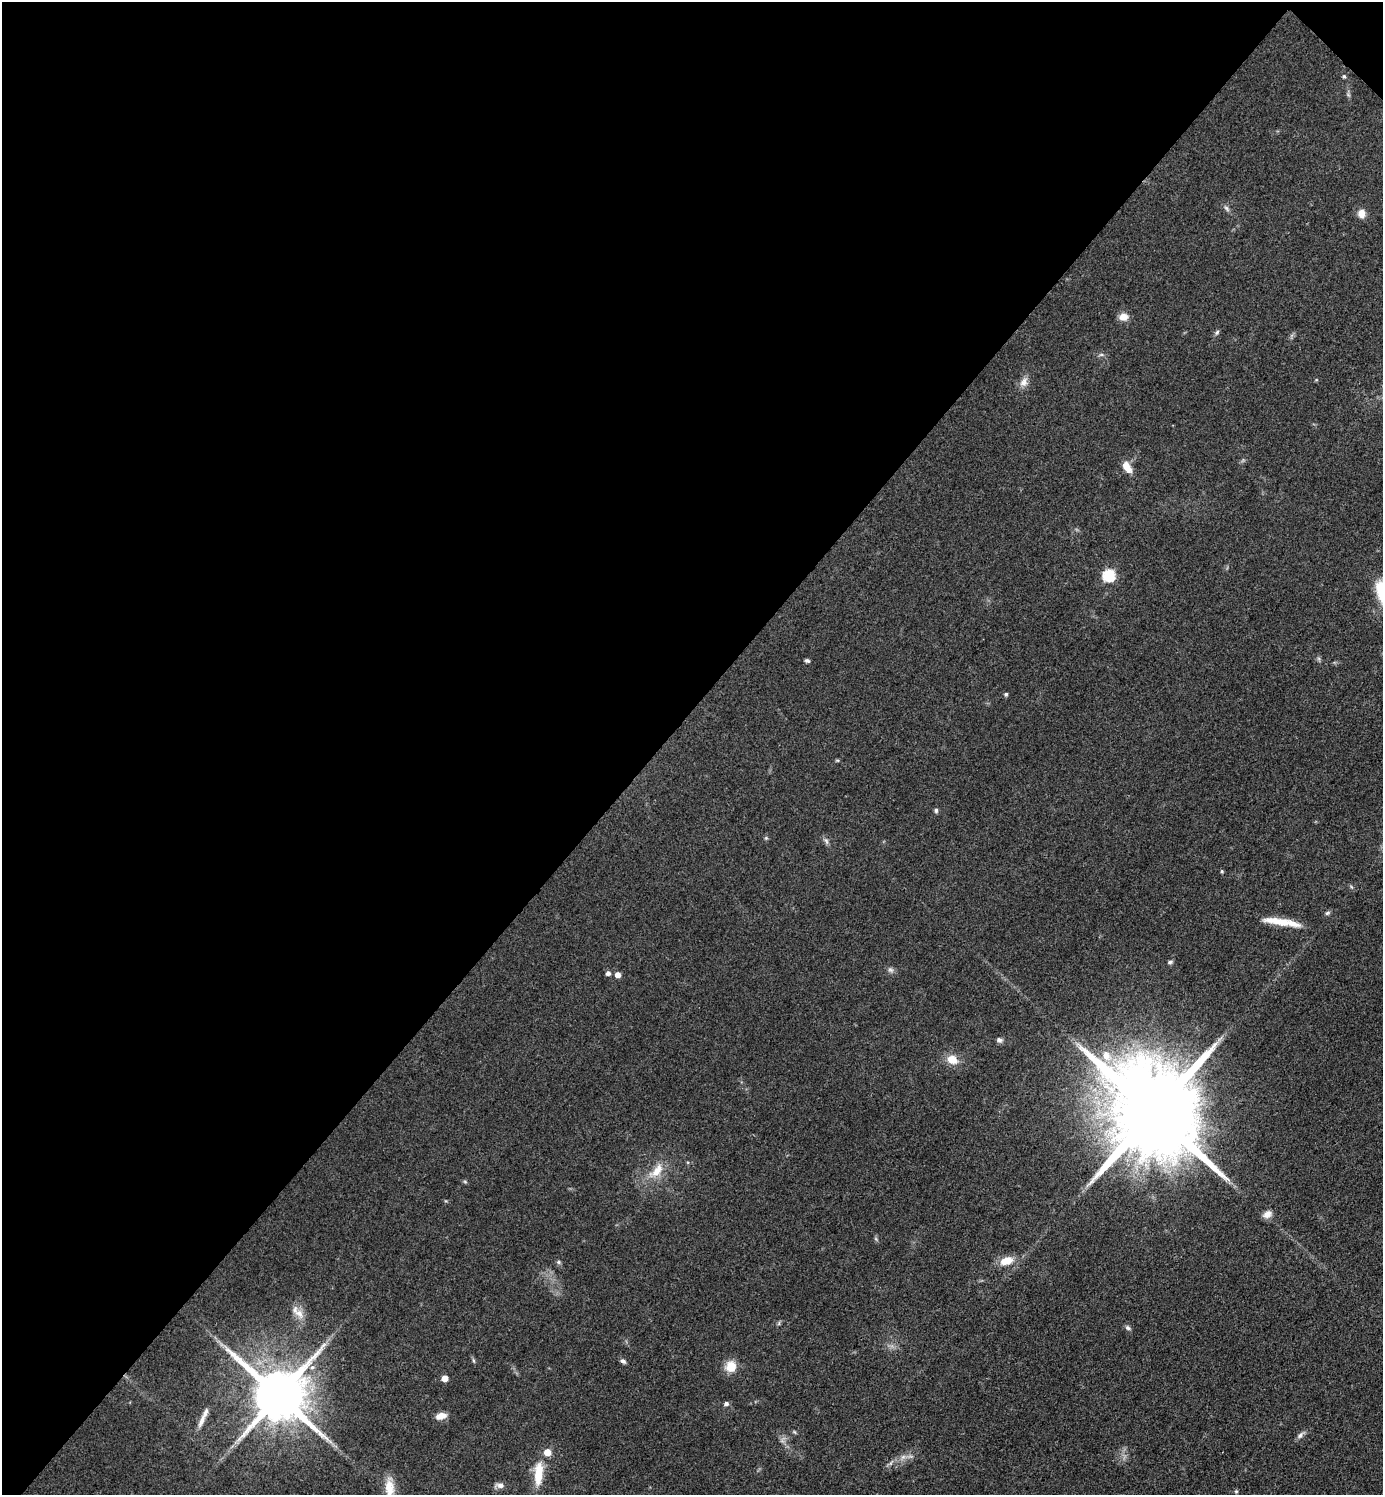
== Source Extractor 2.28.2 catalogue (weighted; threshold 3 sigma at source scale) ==
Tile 2 of 4 x 4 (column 2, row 1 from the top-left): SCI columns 1537-2917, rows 4481-5973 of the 5977 x 5976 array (HDU 1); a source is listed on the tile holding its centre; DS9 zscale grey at full resolution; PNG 1385 x 1497 px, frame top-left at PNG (2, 2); no overlay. Shown black and unused: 48% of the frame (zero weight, under 3 of 4 exposures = <1% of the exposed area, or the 3 px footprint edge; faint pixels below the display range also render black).
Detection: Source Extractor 2.28.2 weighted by HDU 2 'WHT'; one run over the whole footprint, this tile lists its part. Background 0.0526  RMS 0.0049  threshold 0.022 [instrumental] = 3 sigma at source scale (4.5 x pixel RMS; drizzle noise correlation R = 1.50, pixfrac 1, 0.05/0.05 arcsec/px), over >= 5 px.
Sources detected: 58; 1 too faint to see at this stretch — not listed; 2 inside a brighter listed object's ellipse — not listed separately; the other 55 listed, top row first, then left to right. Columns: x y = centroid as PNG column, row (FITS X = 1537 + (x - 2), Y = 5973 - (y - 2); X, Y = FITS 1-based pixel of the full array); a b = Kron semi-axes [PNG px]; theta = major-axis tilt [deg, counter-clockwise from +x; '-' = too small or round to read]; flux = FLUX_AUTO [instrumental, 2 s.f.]
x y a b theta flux
1344 76 5 5 - 0.87
1348 94 6 5 - 0.87
1227 208 10 5 -49 1.4
1361 213 10 9 - 3.9
1123 317 11 8 4 4.4
1217 332 7 5 50 0.99
1101 355 7 4 1 0.93
1316 380 5 3 - 0.47
1024 382 14 10 66 3.7
1127 467 13 8 -60 6.2
1109 575 6 6 - 54
1319 659 7 4 -72 0.84
807 661 5 4 - 1.1
1006 694 5 4 - 0.86
837 760 6 4 1 0.6
936 810 7 5 -89 1
766 838 5 5 - 0.72
826 841 11 5 -71 1.5
1222 871 5 4 - 0.66
1351 887 8 3 -45 0.67
1327 913 7 5 18 1
1278 921 37 8 -9 11
1170 962 6 5 - 1.1
891 970 9 6 -31 1.5
608 973 5 5 - 1.9
618 975 5 5 - 3.6
1220 1039 9 3 45 1.3
999 1040 7 6 - 1.5
1107 1056 16 11 -58 7.4
952 1060 13 10 -25 7.2
1153 1112 29 20 -47 15000
657 1171 28 12 47 10
465 1182 6 4 -20 0.67
1267 1214 12 8 23 3.2
876 1239 7 4 -72 0.78
1006 1261 15 9 17 7.9
558 1262 6 5 - 0.88
299 1313 16 10 -47 5.5
1128 1328 8 5 -33 1.2
473 1360 8 3 -71 0.77
623 1361 7 5 -38 1.3
731 1366 12 10 64 9.2
445 1378 5 5 - 5.3
278 1395 16 14 -40 3800
726 1403 6 5 - 1.5
441 1416 12 7 15 4.4
202 1420 22 6 65 4.3
794 1432 6 4 -32 0.68
1301 1435 14 6 40 1.9
903 1457 8 6 44 1.9
891 1463 7 4 71 0.96
538 1474 31 11 86 13
500 1485 12 7 -2 2.4
389 1488 25 11 -83 8.4
1236 1491 5 4 - 0.68
Isophote crosses this tile's border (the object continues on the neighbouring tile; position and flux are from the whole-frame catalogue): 1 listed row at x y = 389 1488